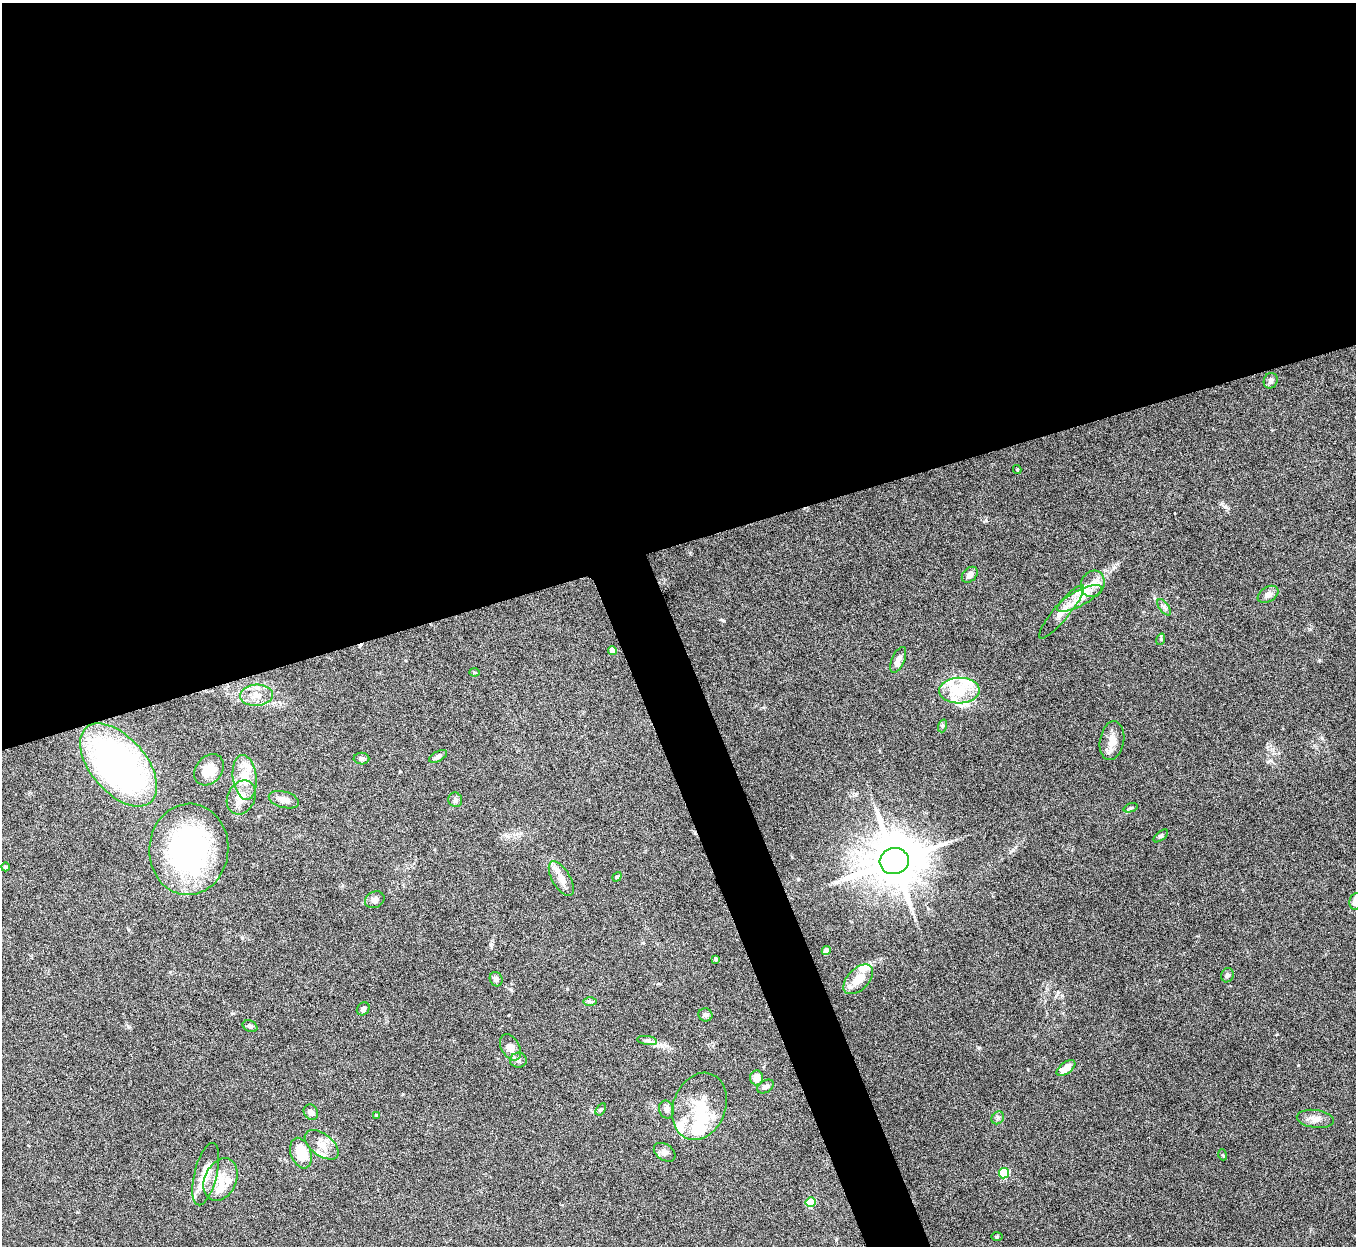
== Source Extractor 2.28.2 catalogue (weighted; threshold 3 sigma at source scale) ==
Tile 2 of 4 x 4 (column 2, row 1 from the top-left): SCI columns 1357-2710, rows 3886-5129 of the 5420 x 5405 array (HDU 1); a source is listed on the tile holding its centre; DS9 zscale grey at full resolution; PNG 1358 x 1248 px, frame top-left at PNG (2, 3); each listed source drawn as its Kron ellipse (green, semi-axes under 4 px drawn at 4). Shown black and unused: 46% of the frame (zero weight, under 5 of 10 exposures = <1% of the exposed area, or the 3 px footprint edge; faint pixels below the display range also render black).
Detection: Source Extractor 2.28.2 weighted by HDU 2 'WHT'; one run over the whole footprint, this tile lists its part. Background 0.157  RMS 0.0059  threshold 0.024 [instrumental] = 3 sigma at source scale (4.09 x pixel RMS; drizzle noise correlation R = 1.36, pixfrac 0.8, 0.05/0.05 arcsec/px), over >= 5 px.
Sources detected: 85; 3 inside a brighter object's white glare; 1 cosmic-ray / hot-pixel residue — neither listed nor drawn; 17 inside a brighter listed object's ellipse — not listed separately; the other 64 listed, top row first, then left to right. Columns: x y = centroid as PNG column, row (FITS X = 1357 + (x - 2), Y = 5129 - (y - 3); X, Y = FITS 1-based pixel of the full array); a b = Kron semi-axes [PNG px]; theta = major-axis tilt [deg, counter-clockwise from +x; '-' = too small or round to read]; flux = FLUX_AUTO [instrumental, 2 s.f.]
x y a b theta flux
1271 381 8 6 65 2.2
1017 469 4 3 - 0.77
970 575 9 6 45 2.4
1093 584 13 11 64 5.3
1268 594 11 7 33 3.2
1079 598 25 7 27 7.6
1164 607 9 4 -55 1.3
1062 612 34 8 50 7.2
1161 639 6 3 73 0.66
612 651 4 4 - 5.8
898 660 14 6 66 3.2
474 672 5 4 - 0.56
959 691 20 13 2 17
257 695 17 10 4 6.7
942 726 6 4 72 0.74
1112 741 20 12 80 5.9
438 756 10 5 27 1.5
361 759 8 6 -1 1.5
118 765 49 27 -49 180
209 770 17 13 49 9.9
245 777 23 12 -83 11
241 797 18 13 64 7.8
284 800 15 8 -15 4
455 800 7 7 - 1.6
1131 808 7 4 20 0.78
1161 836 8 4 38 0.91
189 849 46 39 85 100
894 861 14 13 - 3400
5 867 4 4 - 1.2
617 877 5 3 - 0.68
561 879 19 9 -59 5.5
375 900 10 8 27 2.4
1355 901 8 6 81 4.9
826 951 4 4 - 6.8
716 959 4 3 - 1
1227 975 7 6 - 1.4
496 979 7 6 - 2.1
858 979 18 10 46 8
590 1002 7 4 0 1.1
363 1009 7 6 - 1.8
705 1015 7 6 - 1.4
250 1026 8 5 -26 1.3
647 1040 10 4 -9 1.5
510 1047 14 9 -60 5.7
518 1060 8 7 - 2.1
1066 1068 11 5 37 6.5
757 1078 7 6 - 6.2
765 1087 9 6 29 2.1
699 1106 34 26 70 21
601 1109 7 4 57 0.89
666 1109 9 7 -70 2.2
311 1112 8 6 -55 2.3
377 1115 4 3 - 0.6
998 1118 7 5 47 1.3
1315 1119 18 9 -8 4.6
322 1145 19 11 -37 6.5
665 1152 12 8 -35 2.3
301 1153 16 10 -70 15
1223 1155 5 3 - 0.51
1004 1173 5 5 - 30
206 1174 32 11 76 11
221 1180 22 16 65 11
810 1202 5 5 - 19
997 1237 6 4 1 0.56
Isophote crosses this tile's border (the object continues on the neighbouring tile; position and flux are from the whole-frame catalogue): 1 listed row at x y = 1355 901
Unlisted compact peaks at least as high as the median listed source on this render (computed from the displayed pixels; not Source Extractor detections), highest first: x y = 722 620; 1225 507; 1319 660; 986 520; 128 1026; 567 989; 1058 992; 856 794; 1113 568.